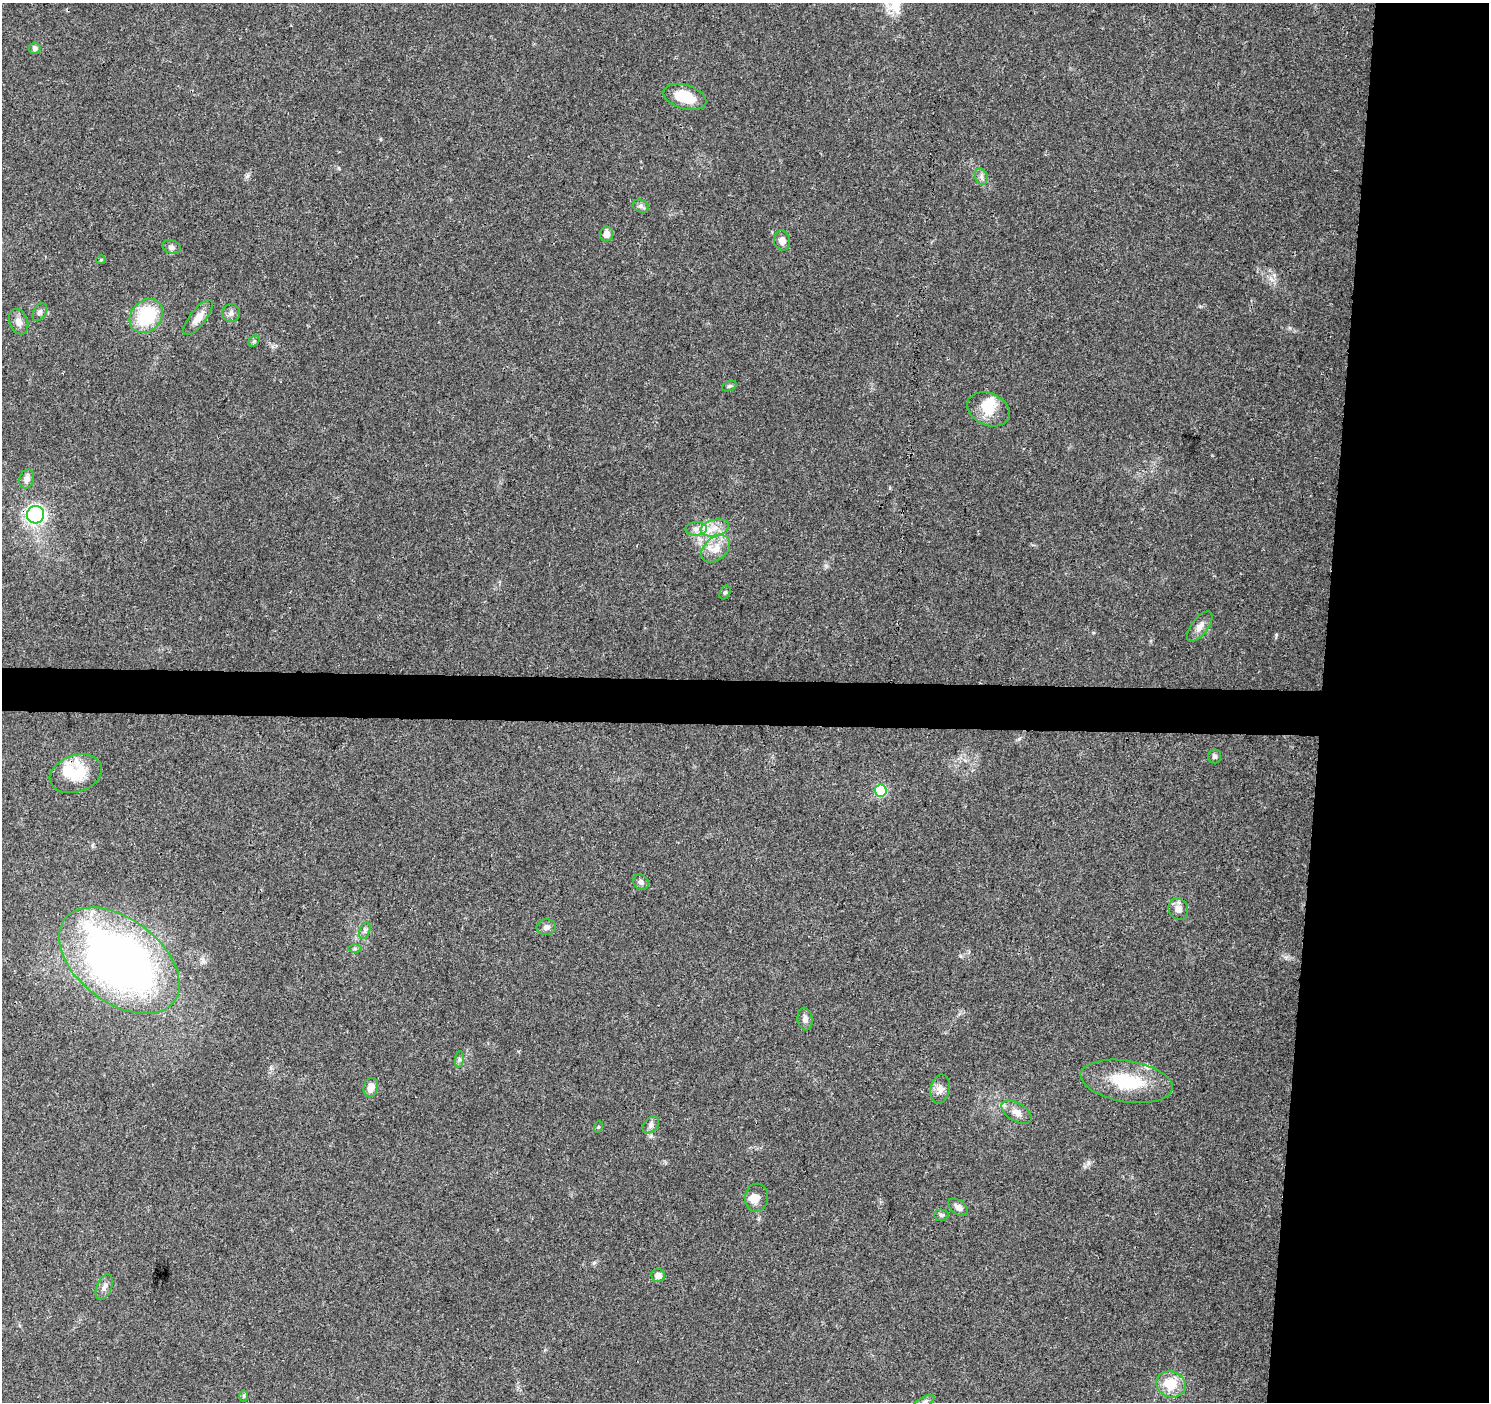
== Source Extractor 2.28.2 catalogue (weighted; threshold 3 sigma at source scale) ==
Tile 6 of 3 x 3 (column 3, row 2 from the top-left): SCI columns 2976-4462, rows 1628-3027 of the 4471 x 4709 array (HDU 1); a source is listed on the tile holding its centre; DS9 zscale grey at full resolution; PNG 1491 x 1404 px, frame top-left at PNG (2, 3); each listed source drawn as its Kron ellipse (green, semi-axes under 4 px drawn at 4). Shown black and unused: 14% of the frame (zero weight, under 3 of 4 exposures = <1% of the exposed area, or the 3 px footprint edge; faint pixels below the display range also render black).
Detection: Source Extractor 2.28.2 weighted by HDU 2 'WHT'; one run over the whole footprint, this tile lists its part. Background 0.0484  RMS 0.0039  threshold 0.0174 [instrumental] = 3 sigma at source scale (4.5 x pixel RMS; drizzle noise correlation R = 1.50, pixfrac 1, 0.0396/0.0396 arcsec/px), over >= 5 px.
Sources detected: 52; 2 inside a brighter object's white glare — neither listed nor drawn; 2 inside a brighter listed object's ellipse — not listed separately; the other 48 listed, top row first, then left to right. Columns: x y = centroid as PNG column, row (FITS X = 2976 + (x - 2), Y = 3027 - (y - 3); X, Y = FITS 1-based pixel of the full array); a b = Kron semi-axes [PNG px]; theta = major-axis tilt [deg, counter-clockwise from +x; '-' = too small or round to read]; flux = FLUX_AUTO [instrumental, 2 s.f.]
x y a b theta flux
35 48 6 5 - 1.5
685 97 22 12 -17 12
981 177 8 6 -70 1.3
641 206 8 6 -21 1.2
606 234 7 6 - 2.7
782 241 10 8 -85 2.2
172 247 9 6 -23 1.3
101 260 4 4 - 0.43
40 312 10 6 58 1.1
231 313 9 9 - 1.6
146 316 18 15 48 22
198 318 21 8 52 4.1
19 322 13 9 -69 2.7
254 341 6 5 - 0.69
729 386 7 4 25 0.66
988 409 22 16 -24 7.8
27 479 9 7 73 2
36 515 9 8 - 75
715 528 14 8 12 4.1
696 529 11 6 2 2.2
716 549 16 11 40 4.9
725 592 7 5 62 0.65
1200 626 18 8 53 2.9
1214 756 7 6 - 1
76 774 27 18 18 13
881 790 6 6 - 33
641 882 8 7 - 1.3
1178 909 11 9 -68 2.8
546 927 9 8 - 1.7
365 931 9 5 71 1.1
355 949 6 4 1 0.64
119 961 69 42 -37 250
805 1019 11 7 -82 1.8
459 1059 8 4 83 0.85
1127 1081 46 20 -9 21
371 1088 10 7 77 3.3
940 1089 15 9 79 2.8
1017 1112 16 9 -32 3.4
651 1125 10 6 47 1.5
598 1127 5 3 - 0.37
756 1198 14 11 84 2.9
958 1207 11 7 -37 2
941 1215 7 5 -3 0.88
658 1275 7 6 - 2.7
104 1287 13 7 68 2.3
1171 1384 15 13 -17 9.5
243 1396 6 4 -90 0.57
924 1402 11 5 27 1.5
Isophote crosses this tile's border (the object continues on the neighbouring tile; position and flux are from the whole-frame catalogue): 1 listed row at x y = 924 1402
Unlisted compact peaks at least as high as the median listed source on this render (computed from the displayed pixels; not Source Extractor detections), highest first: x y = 1276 635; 1088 1163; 1019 739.